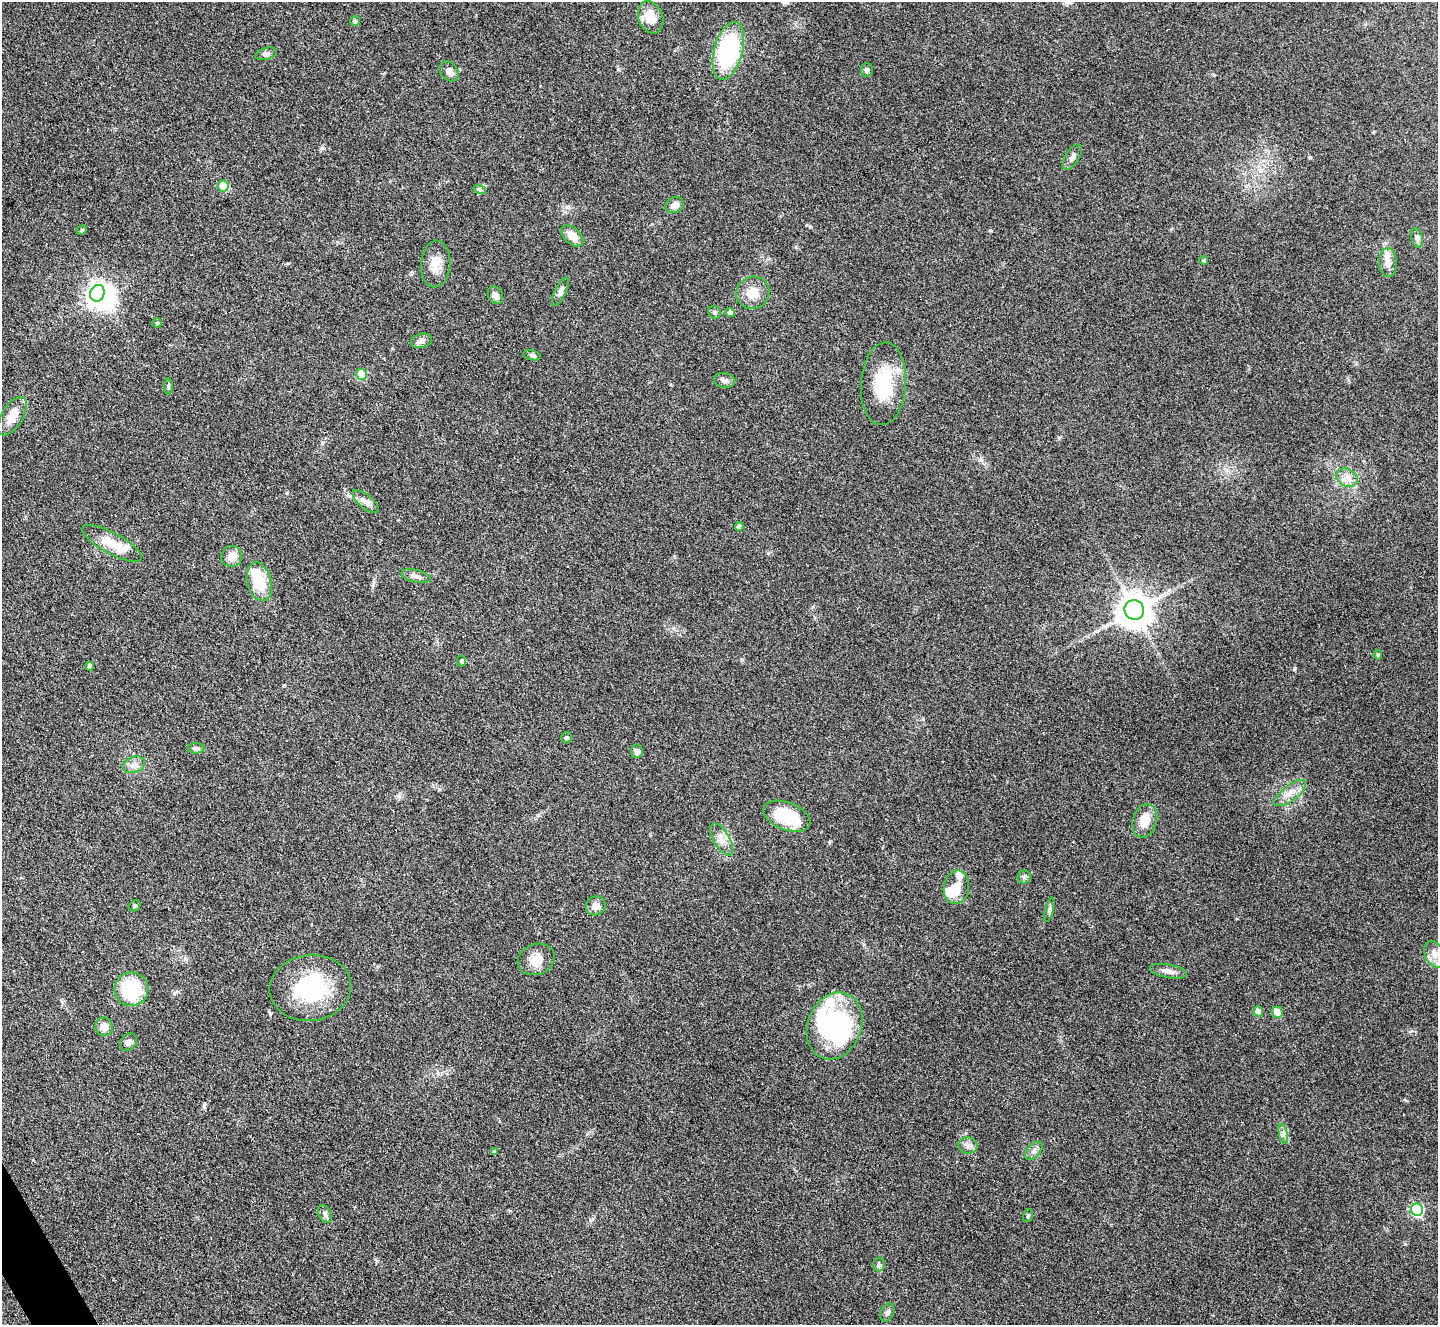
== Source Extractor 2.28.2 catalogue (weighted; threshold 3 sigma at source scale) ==
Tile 7 of 4 x 4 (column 3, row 2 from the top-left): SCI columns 2871-4306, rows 2796-4118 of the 5741 x 5729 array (HDU 1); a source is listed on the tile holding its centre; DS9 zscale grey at full resolution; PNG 1440 x 1327 px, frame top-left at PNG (2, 2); each listed source drawn as its Kron ellipse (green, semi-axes under 4 px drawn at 4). Shown black and unused: <1% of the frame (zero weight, under 3 of 4 exposures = <1% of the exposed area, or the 3 px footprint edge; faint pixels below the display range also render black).
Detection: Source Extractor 2.28.2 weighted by HDU 2 'WHT'; one run over the whole footprint, this tile lists its part. Background 0.261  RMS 0.009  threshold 0.0407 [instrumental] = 3 sigma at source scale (4.5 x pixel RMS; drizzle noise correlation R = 1.50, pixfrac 1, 0.05/0.05 arcsec/px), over >= 5 px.
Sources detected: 82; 5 inside a brighter object's white glare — neither listed nor drawn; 4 inside a brighter listed object's ellipse — not listed separately; the other 73 listed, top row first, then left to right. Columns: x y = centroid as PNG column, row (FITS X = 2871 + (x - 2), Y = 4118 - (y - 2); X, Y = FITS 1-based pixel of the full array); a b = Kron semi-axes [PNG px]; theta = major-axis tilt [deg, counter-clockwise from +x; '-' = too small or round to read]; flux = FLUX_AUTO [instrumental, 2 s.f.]
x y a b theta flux
651 17 17 12 -68 17
355 21 5 5 - 1.5
728 51 29 14 75 110
266 54 11 5 16 2.7
867 70 7 6 - 2.2
449 71 11 8 -50 4.7
1072 157 14 7 58 4.4
223 186 5 5 - 26
480 190 6 4 -19 1.6
675 205 9 7 28 6
82 230 5 4 - 1.4
572 236 13 8 -42 10
1417 238 9 5 -75 2.7
1204 260 4 4 - 1.8
1388 262 14 8 -87 7.1
436 264 23 14 85 13
560 292 15 5 64 3.6
97 293 8 7 - 430
753 293 17 16 - 14
495 295 9 7 -62 4.4
714 312 6 6 - 1.9
730 312 5 4 - 3.3
157 323 4 4 - 1.3
421 341 11 7 13 3.6
532 355 9 5 -13 1.9
362 374 5 5 - 33
725 380 11 7 -9 3.7
883 384 41 22 86 44
168 386 8 4 90 1.4
12 416 21 10 59 15
1347 478 11 8 -27 6.3
365 502 16 6 -39 5
739 526 4 4 - 4.2
112 543 33 10 -29 20
232 556 11 10 - 8.5
416 576 15 6 -14 4.4
259 582 20 12 -76 25
1134 610 10 9 - 1900
1378 655 5 4 - 2
461 661 5 4 - 1.6
90 666 4 4 - 4.9
566 737 5 5 - 1.8
196 748 8 5 -1 2
637 751 7 6 - 3.2
134 765 11 8 20 5.1
1290 793 19 7 37 8.5
787 816 24 13 -22 45
1145 821 17 12 72 14
722 839 18 8 -60 7.6
1024 877 6 6 - 2
956 887 17 12 81 14
135 906 6 5 - 1.5
596 906 10 9 - 5.7
1049 910 12 3 75 2
1435 954 14 9 -62 8.2
536 959 19 15 21 15
1168 971 18 6 -10 5.9
310 988 41 33 7 78
131 989 17 17 - 53
1258 1011 5 5 - 10
1277 1012 6 5 - 17
834 1026 34 26 69 110
104 1027 9 8 - 8.1
128 1042 9 7 46 3.9
1283 1134 10 4 -77 2.8
968 1145 9 8 - 4.2
1034 1151 11 6 46 3.6
494 1152 4 3 - 1.9
1417 1210 6 6 - 110
325 1214 10 6 -66 2.8
1028 1215 7 5 74 1.5
879 1264 7 6 - 2
887 1312 9 6 63 3
Unlisted compact peaks at least as high as the median listed source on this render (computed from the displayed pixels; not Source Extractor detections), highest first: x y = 322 148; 990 230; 270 1014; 287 493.